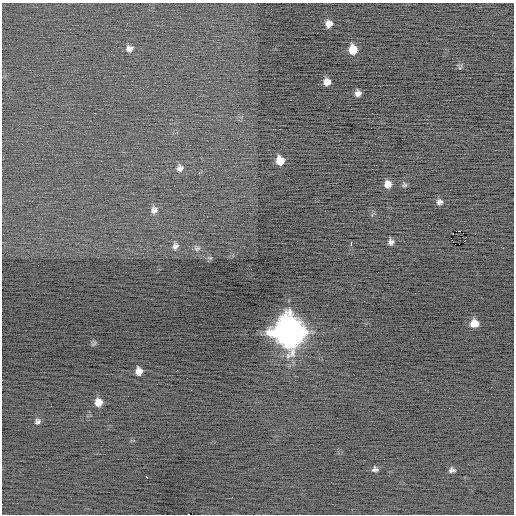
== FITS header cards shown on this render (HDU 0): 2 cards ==
NAXIS1  =                  512 / Axis length
NAXIS2  =                  512 / Axis length

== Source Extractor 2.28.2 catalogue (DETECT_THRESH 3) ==
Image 512 x 512 px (HDU 0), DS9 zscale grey, 1 PNG px = 1 image px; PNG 516 x 516 px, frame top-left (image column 1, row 512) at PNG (2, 3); no overlay
Background -0.329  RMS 0.74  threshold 2.23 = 3 sigma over >= 5 px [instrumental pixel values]
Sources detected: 30; all 30 listed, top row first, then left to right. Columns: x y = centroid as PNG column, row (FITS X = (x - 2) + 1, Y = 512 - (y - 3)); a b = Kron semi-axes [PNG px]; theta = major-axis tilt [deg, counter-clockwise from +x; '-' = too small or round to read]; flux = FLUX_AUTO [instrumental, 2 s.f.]
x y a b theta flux
329 24 6 6 - 300
129 49 9 9 - 250
353 49 9 7 -84 780
327 82 6 6 - 310
358 93 6 5 - 220
101 161 2 2 - 27
280 161 8 7 - 700
180 168 9 9 - 220
388 184 7 6 - 400
404 185 6 5 - 94
439 202 7 6 - 180
154 210 9 8 - 230
459 231 3 2 - 43
452 240 3 2 - 11
391 242 6 5 - 180
351 243 5 2 - 210
455 244 3 2 - 27
175 246 10 8 63 210
197 248 9 7 11 180
210 258 8 4 -1 95
474 323 8 7 - 600
288 331 14 13 - 72000
94 344 8 5 59 98
139 371 8 7 - 390
187 378 2 2 - 24
98 402 9 8 - 500
38 421 8 7 - 160
375 469 7 6 - 150
452 470 7 6 - 160
147 477 4 3 - 270